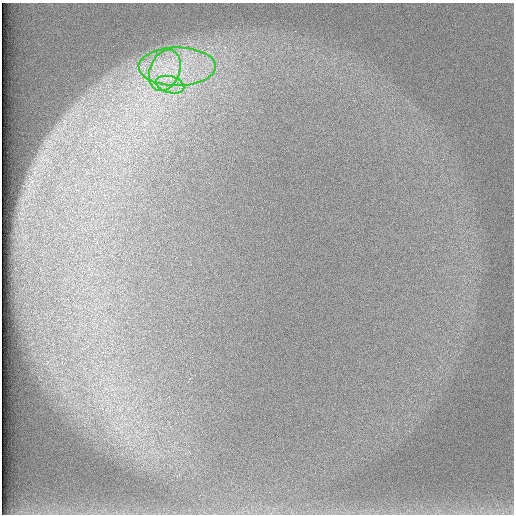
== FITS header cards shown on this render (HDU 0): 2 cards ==
NAXIS1  =                  512 /
NAXIS2  =                  512 /

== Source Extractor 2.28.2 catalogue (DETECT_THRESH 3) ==
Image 512 x 512 px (HDU 0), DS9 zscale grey, 1 PNG px = 1 image px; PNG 516 x 516 px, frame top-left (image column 1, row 512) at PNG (2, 3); each listed source drawn as its Kron ellipse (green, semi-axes under 4 px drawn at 4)
Background 97.2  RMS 2.9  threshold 8.71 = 3 sigma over >= 5 px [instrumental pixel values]
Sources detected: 3; all 3 listed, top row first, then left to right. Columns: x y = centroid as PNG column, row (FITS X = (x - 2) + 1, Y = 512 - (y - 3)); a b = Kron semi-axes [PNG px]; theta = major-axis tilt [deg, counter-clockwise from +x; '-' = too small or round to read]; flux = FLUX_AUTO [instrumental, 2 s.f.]
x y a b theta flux
177 67 38 19 0 15000
165 70 21 15 69 7200
170 85 14 8 -16 2700